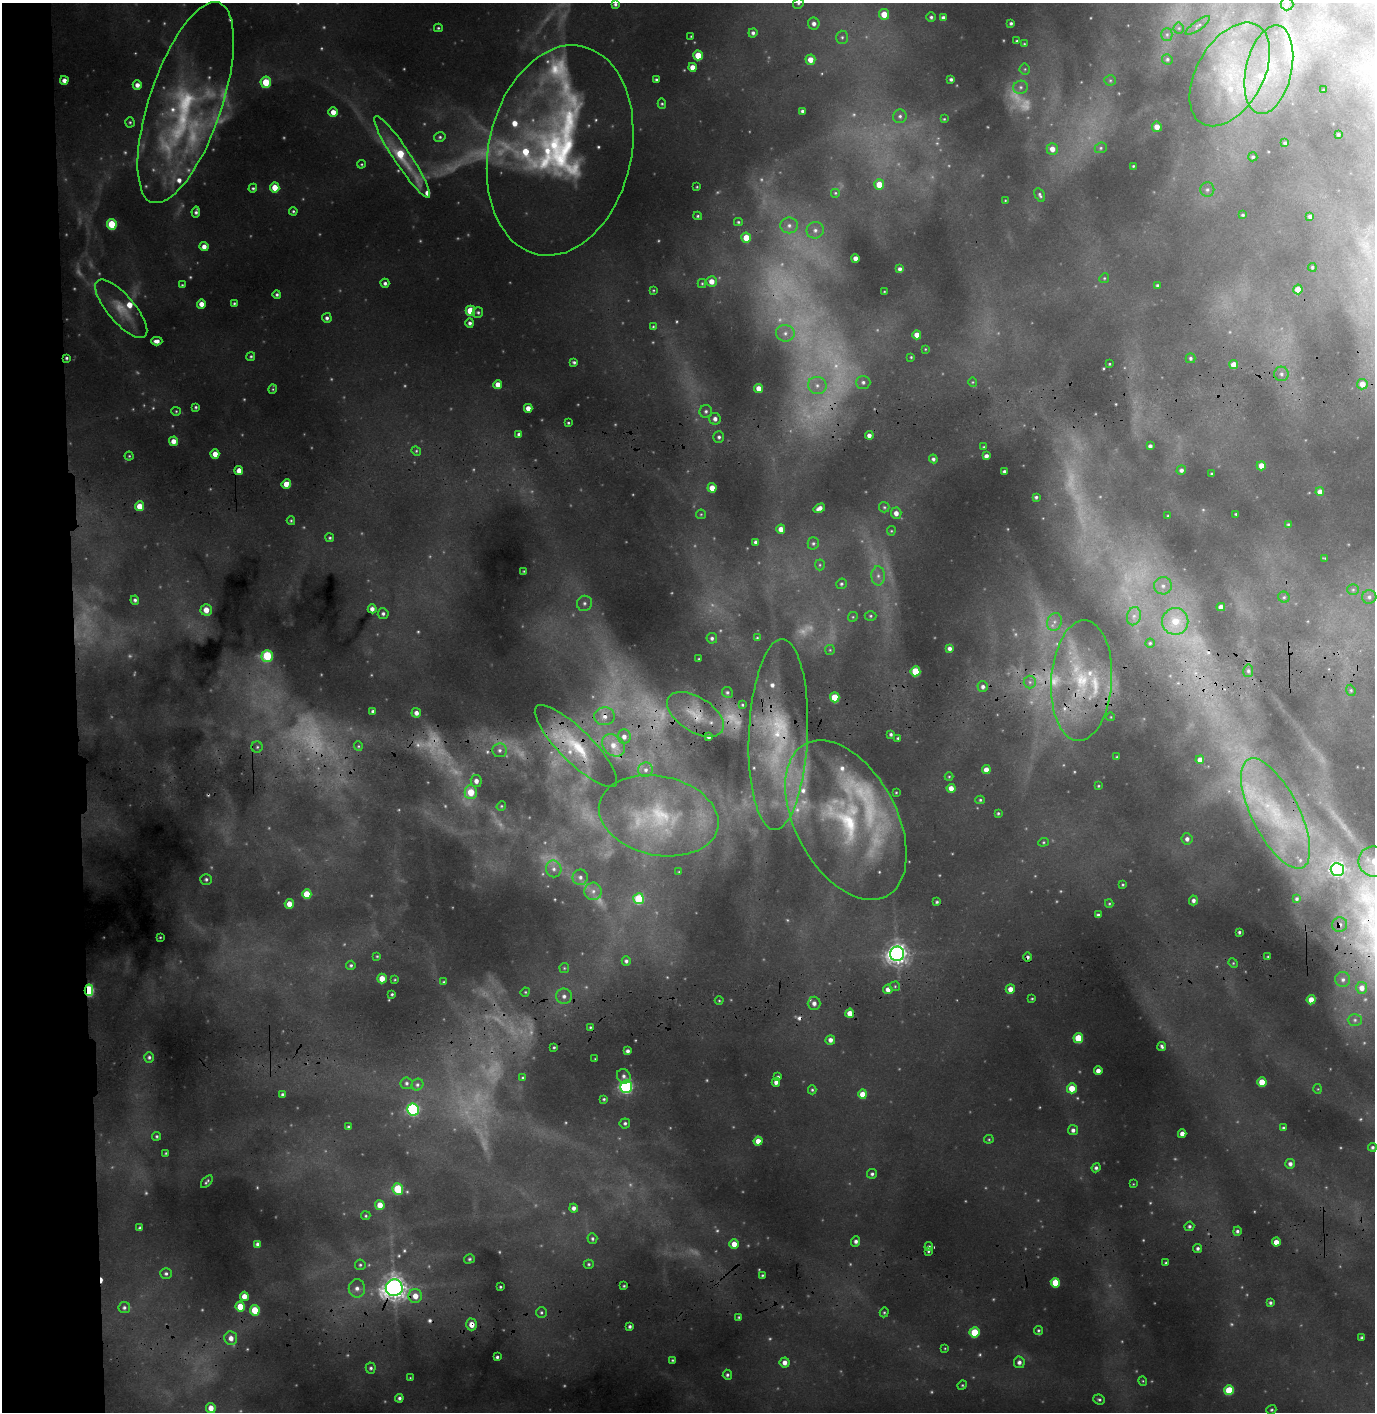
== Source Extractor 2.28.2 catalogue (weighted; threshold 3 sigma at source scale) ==
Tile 4 of 3 x 3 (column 1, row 2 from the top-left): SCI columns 161-1533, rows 1973-3382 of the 4544 x 5356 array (HDU 1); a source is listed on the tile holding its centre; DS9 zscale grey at full resolution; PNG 1377 x 1414 px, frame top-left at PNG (2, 3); each listed source drawn as its Kron ellipse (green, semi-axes under 4 px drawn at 4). Shown black and unused: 6% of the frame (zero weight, under 3 of 4 exposures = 24% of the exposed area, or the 3 px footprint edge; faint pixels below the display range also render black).
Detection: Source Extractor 2.28.2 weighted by HDU 2 'WHT'; one run over the whole footprint, this tile lists its part. Background 0.134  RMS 0.015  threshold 0.0686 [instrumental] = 3 sigma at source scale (4.5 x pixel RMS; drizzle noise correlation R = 1.50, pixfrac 1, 0.05/0.05 arcsec/px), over >= 5 px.
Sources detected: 484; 97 too faint to see at this stretch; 5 cosmic-ray / hot-pixel residue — neither listed nor drawn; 24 inside a brighter listed object's ellipse — not listed separately; the other 358 listed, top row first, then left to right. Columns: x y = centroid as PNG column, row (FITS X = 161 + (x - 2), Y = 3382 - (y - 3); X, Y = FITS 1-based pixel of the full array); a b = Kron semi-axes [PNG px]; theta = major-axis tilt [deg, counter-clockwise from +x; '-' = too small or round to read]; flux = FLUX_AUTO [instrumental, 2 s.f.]
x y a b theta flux
798 3 6 5 - 2.4
615 4 4 4 - 3.4
1287 4 6 6 - 4.2
884 14 5 5 - 27
931 17 5 5 - 3.7
943 18 4 4 - 5.9
1011 23 3 3 - 2.9
814 24 6 6 - 7.4
1198 25 14 4 36 4.8
438 28 4 4 - 2.3
1179 28 5 5 - 2.4
753 33 4 4 - 4.6
1167 34 6 5 - 3.4
691 36 3 2 - 1.4
842 37 6 5 - 4
1017 41 3 3 - 2.2
1024 44 4 3 - 1.5
698 55 5 4 - 37
1167 59 5 5 - 2.9
810 60 5 5 - 17
692 67 4 4 - 17
1025 69 5 5 - 2.2
1269 70 45 23 77 120
1230 74 56 33 61 200
951 79 3 3 - 3.4
64 80 4 4 - 8.6
656 80 4 3 - 2.7
1110 80 6 5 - 2.6
266 82 6 5 - 42
137 85 5 4 - 8.7
1020 87 7 6 - 5.1
1324 90 3 2 - 1.5
186 103 105 36 71 270
662 104 5 4 - 2.3
803 111 4 3 - 4.3
333 112 4 4 - 15
900 116 7 6 - 5.1
944 119 3 3 - 1.4
130 122 5 4 - 2.3
1157 127 5 5 - 14
1338 134 3 2 - 1.7
440 137 6 4 15 3.1
1285 143 3 3 - 2.4
1101 148 6 5 - 3
1052 149 6 5 - 14
560 150 106 71 78 450
402 157 49 8 -56 88
1253 157 4 4 - 2.7
361 164 4 4 - 1.8
1133 166 3 3 - 1.8
879 184 5 5 - 25
275 187 5 4 - 27
697 187 3 2 - 1.5
253 188 4 4 - 2.6
1207 190 7 7 - 5.1
835 193 5 5 - 2.2
1040 195 7 4 -60 3.4
1005 200 3 2 - 1
293 211 4 4 - 2.3
196 212 5 3 - 4.1
1243 215 3 3 - 2.1
698 216 4 3 - 2.3
1310 216 4 3 - 3.7
738 222 4 4 - 2
112 224 5 5 - 64
789 225 9 8 - 8.7
815 230 9 8 - 8.6
746 238 5 5 - 29
204 247 4 4 - 11
855 258 4 4 - 9.7
1312 267 4 4 - 2.4
900 269 4 3 - 5.4
1104 278 5 4 - 1.8
712 281 5 5 - 15
385 283 4 4 - 4.4
702 283 4 4 - 1.8
182 285 3 3 - 1.7
1157 285 3 3 - 2.4
1298 289 5 4 - 24
653 290 4 3 - 1.7
884 292 2 2 - 1
277 295 4 4 - 3.2
234 303 4 3 - 2.2
201 304 5 4 - 13
121 309 36 13 -49 36
470 311 5 5 - 51
478 312 5 5 - 3.2
327 318 5 5 - 4.7
470 323 4 4 - 4.7
653 327 4 4 - 1.8
785 333 9 8 - 10
917 335 4 4 - 12
157 341 5 4 - 8.5
925 349 4 3 - 1.3
251 356 5 4 - 2.4
911 357 3 3 - 1.5
67 358 4 3 - 2.5
1190 358 5 5 - 3.5
574 362 4 4 - 3.1
1109 364 3 2 - 1.4
1234 365 4 4 - 21
1281 374 7 7 - 6.7
863 382 7 6 - 5.4
973 382 5 3 - 1.5
498 384 4 4 - 15
1362 384 5 5 - 18
817 385 9 8 - 11
759 388 4 4 - 14
273 389 4 4 - 1.7
196 407 4 4 - 2.6
528 408 4 4 - 12
176 411 4 4 - 1.9
706 411 6 6 - 4.4
715 419 6 5 - 7
568 423 3 3 - 1.9
519 434 4 4 - 5.6
869 435 4 4 - 7.4
719 437 6 5 - 4.3
173 441 5 4 - 14
1150 446 4 4 - 5.1
984 447 4 3 - 1.7
416 451 5 4 - 2.1
215 454 4 4 - 17
129 456 4 4 - 2
986 456 4 4 - 6.5
933 459 4 4 - 4.1
1261 466 4 4 - 16
1181 470 5 4 - 4.9
239 471 4 4 - 12
1004 471 3 3 - 3.3
1212 474 3 3 - 2.4
286 484 5 4 - 19
712 488 4 4 - 20
1320 492 4 4 - 10
1036 497 3 3 - 3
140 506 5 4 - 25
884 507 5 5 - 2.4
819 508 6 4 32 9.7
896 513 5 5 - 11
701 514 5 4 - 1.9
1236 514 3 3 - 1.8
1168 516 3 3 - 1.6
291 521 4 3 - 1.9
1288 524 4 3 - 2.1
781 529 4 4 - 14
891 531 4 4 - 1.7
330 538 4 4 - 2.4
756 542 4 4 - 5.4
813 543 6 5 - 3.3
1325 558 4 3 - 1.5
820 565 5 5 - 2.3
524 571 3 2 - 1.4
878 576 10 6 -90 8.5
841 584 5 5 - 3.3
1163 586 9 8 - 9.7
1353 590 6 5 - 3
1284 597 6 5 - 2.9
1369 597 7 6 - 5.4
135 600 4 4 - 3.7
584 603 8 7 - 6
1221 607 4 4 - 11
372 609 4 4 - 8.3
206 610 6 5 - 19
383 614 5 5 - 4.5
871 616 6 5 - 2.8
1134 616 9 7 75 7.9
853 617 5 4 - 2.1
1175 621 13 13 - 43
1054 622 9 7 65 7.5
712 638 5 5 - 4.1
757 638 4 4 - 1.9
1150 643 4 4 - 2.3
950 648 4 4 - 6.2
830 650 5 5 - 2
267 656 6 5 - 100
699 659 3 2 - 1.1
915 671 5 5 - 61
1248 671 6 5 - 3.5
1082 681 60 30 86 200
1030 682 6 6 - 5.4
983 687 5 5 - 5.4
1351 690 5 4 - 2.4
727 692 5 5 - 2.9
835 697 5 4 - 46
742 705 4 3 - 2.2
373 711 4 3 - 3.4
416 713 5 4 - 8
695 714 32 17 -32 47
604 716 10 9 - 15
1111 717 4 3 - 1.1
891 734 4 3 - 3.2
778 735 95 29 88 200
624 737 7 6 - 9.8
709 737 4 4 - 6.1
898 738 3 3 - 2.2
613 745 12 10 -44 22
358 746 5 4 - 2.1
576 746 56 16 -45 85
257 747 5 5 - 3.2
500 750 7 7 - 6.5
1117 757 3 3 - 1.3
1200 760 4 4 - 13
646 770 7 7 - 7.5
986 770 4 4 - 15
949 777 4 4 - 1.5
476 781 6 5 - 9.5
1098 786 4 3 - 1.7
951 788 4 4 - 13
471 792 7 6 - 35
896 793 3 3 - 1.5
980 800 4 4 - 2.3
501 806 5 4 - 1.9
998 813 4 3 - 2.1
1276 813 60 23 -63 140
659 816 60 39 -12 200
846 820 86 50 -62 340
1187 839 5 5 - 6.6
1043 842 5 4 - 2
1374 861 16 15 - 46
554 869 8 7 - 8.2
1337 870 6 6 - 390
679 872 3 3 - 1.2
580 877 7 7 - 6.7
206 879 5 5 - 3.5
1123 884 3 3 - 1.8
593 891 8 8 - 9.6
307 894 5 4 - 40
639 899 5 5 - 89
1297 899 4 4 - 3.1
1193 900 5 4 - 5.6
937 902 4 4 - 2.5
289 904 5 4 - 17
1109 904 4 4 - 1.8
1098 915 4 4 - 3.9
1340 925 7 7 - 7.1
1239 932 3 3 - 3.2
160 937 3 2 - 1.4
897 954 7 7 - 1000
377 956 4 4 - 1.7
1028 957 5 4 - 4.6
1268 957 3 3 - 1.7
626 961 5 4 - 4.4
1233 963 5 4 - 2
351 965 4 4 - 2.9
564 968 5 5 - 2.1
382 979 5 4 - 21
395 980 3 3 - 1.4
1343 980 7 7 - 6.6
444 982 4 3 - 1.7
895 986 5 5 - 2.2
1362 988 6 5 - 13
888 989 5 4 - 11
1010 989 5 4 - 14
89 990 6 4 -88 150
525 992 5 4 - 1.8
392 994 3 3 - 2.2
564 996 8 7 - 7.8
1032 999 3 3 - 1.7
1311 1000 4 4 - 21
719 1001 4 3 - 1.5
814 1003 7 6 - 8.2
850 1013 4 4 - 17
1355 1020 7 6 - 4.4
590 1027 4 3 - 1.9
1078 1038 5 4 - 47
830 1040 5 5 - 7.5
1162 1046 4 3 - 3.3
554 1047 3 2 - 2
628 1051 4 4 - 5.4
149 1057 5 5 - 3.6
595 1059 3 2 - 0.96
1098 1071 4 4 - 10
624 1076 7 6 - 5.3
778 1077 4 3 - 3
523 1078 4 3 - 1.9
776 1082 4 4 - 6.4
1262 1082 4 4 - 31
406 1083 6 6 - 3.8
417 1085 6 5 - 4
626 1087 6 6 - 300
1072 1088 5 5 - 31
1318 1089 5 3 - 1.5
812 1090 4 4 - 2.3
863 1094 5 4 - 23
282 1095 4 4 - 3.9
604 1099 4 3 - 2.2
413 1110 6 6 - 220
625 1123 5 5 - 3.7
348 1127 3 3 - 2.8
1283 1128 4 3 - 2.5
1073 1130 5 5 - 5.5
1182 1134 4 4 - 11
157 1136 4 4 - 2.4
989 1139 5 4 - 1.9
758 1141 4 4 - 17
1372 1147 4 4 - 3.5
166 1153 3 3 - 1.9
1290 1164 5 5 - 6.7
1096 1168 5 4 - 4
872 1174 5 4 - 3.7
207 1182 7 3 49 3.2
1133 1184 3 3 - 1.1
398 1189 6 5 - 80
380 1205 5 4 - 21
574 1208 4 4 - 6.4
366 1216 5 4 - 2.1
1189 1226 5 4 - 3.7
140 1228 3 3 - 2.7
1237 1231 4 4 - 3.6
592 1238 5 5 - 3.2
856 1241 5 4 - 5.3
1276 1242 4 4 - 16
257 1244 4 3 - 4.5
734 1244 5 5 - 17
929 1247 4 4 - 3.7
1198 1248 4 4 - 4.1
928 1251 4 3 - 2.2
469 1259 5 4 - 2.6
1166 1263 4 3 - 2
589 1264 5 4 - 2.5
360 1265 5 5 - 3
166 1274 6 5 - 3.8
762 1275 3 3 - 1.9
1055 1283 5 4 - 36
624 1286 3 3 - 1.9
500 1287 3 2 - 1.9
357 1288 9 8 - 10
394 1288 8 8 - 1400
244 1296 4 4 - 16
415 1296 7 7 - 17
1270 1303 3 3 - 3.4
240 1307 5 4 - 32
124 1308 6 5 - 4
255 1310 5 5 - 44
541 1312 5 5 - 2.8
884 1312 5 4 - 2
739 1317 3 3 - 2
471 1324 6 5 - 13
630 1326 4 3 - 3.7
1038 1330 4 4 - 2.5
974 1332 5 5 - 63
1362 1337 3 3 - 2.5
231 1338 7 6 - 12
945 1348 4 3 - 1.3
497 1357 4 3 - 3.2
672 1360 4 3 - 1.7
785 1362 5 5 - 11
1019 1362 6 5 - 6.4
371 1368 5 5 - 3.6
727 1375 5 4 - 3.4
410 1378 3 3 - 1.2
1143 1381 5 4 - 1.7
962 1385 5 4 - 2.1
1229 1390 5 5 - 60
399 1398 4 4 - 3.9
1099 1399 6 5 - 3
211 1408 5 5 - 17
1271 1410 5 4 - 2.5
Overlapping masked pixels (flux is a lower limit): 12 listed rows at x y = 560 150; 67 358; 1082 681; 695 714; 604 716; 778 735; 576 746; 1340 925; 1028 957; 89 990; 394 1288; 471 1324
Isophote crosses this tile's border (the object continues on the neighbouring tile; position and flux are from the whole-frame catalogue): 2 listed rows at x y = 798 3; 1374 861